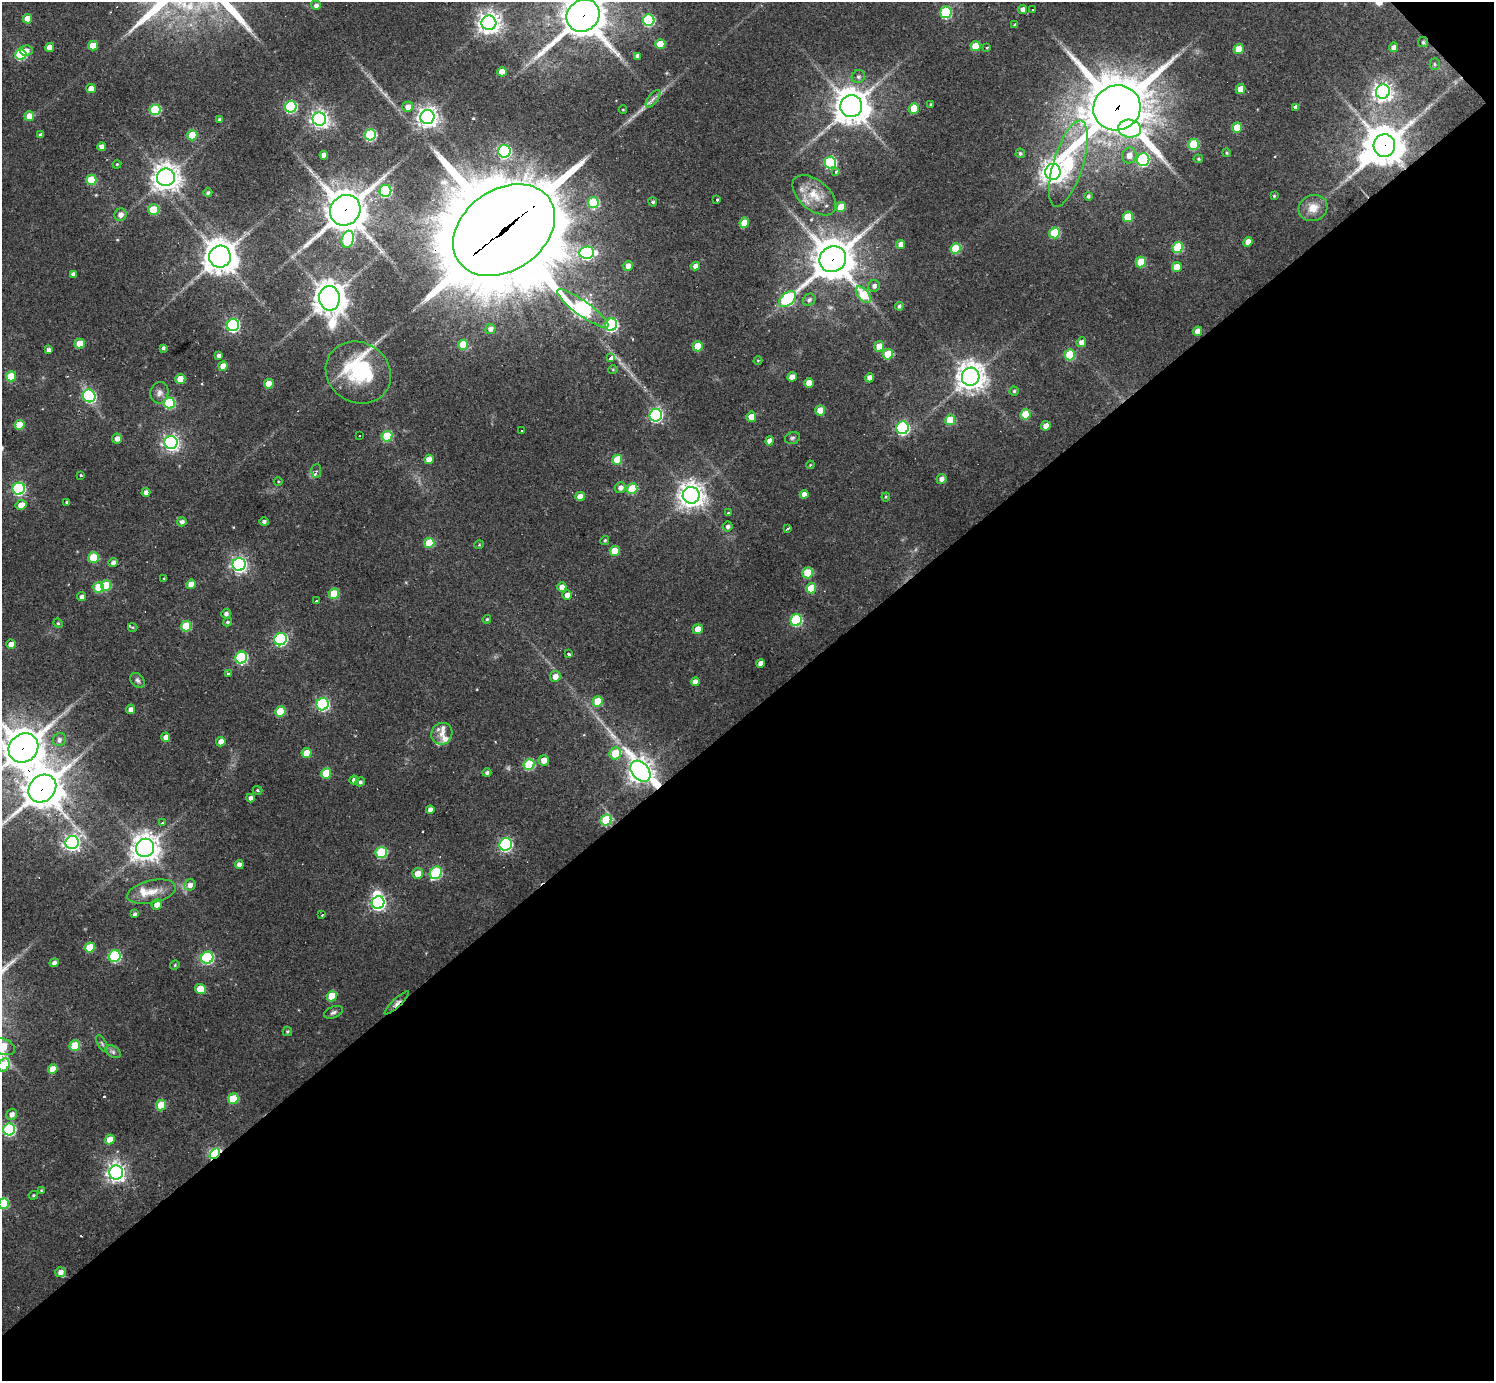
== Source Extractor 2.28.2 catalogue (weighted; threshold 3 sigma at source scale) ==
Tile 12 of 4 x 4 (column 4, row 3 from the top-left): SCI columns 4476-5967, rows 1532-2910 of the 5967 x 5965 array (HDU 1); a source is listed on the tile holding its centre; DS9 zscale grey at full resolution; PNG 1496 x 1383 px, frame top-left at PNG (2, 2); each listed source drawn as its Kron ellipse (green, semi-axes under 4 px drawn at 4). Shown black and unused: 49% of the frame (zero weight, under 2 of 3 exposures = <1% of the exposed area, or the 3 px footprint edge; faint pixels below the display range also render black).
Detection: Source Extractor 2.28.2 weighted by HDU 2 'WHT'; one run over the whole footprint, this tile lists its part. Background 0.0616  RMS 0.008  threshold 0.0358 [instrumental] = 3 sigma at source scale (4.5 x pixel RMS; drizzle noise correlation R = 1.50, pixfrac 1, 0.05/0.05 arcsec/px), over >= 5 px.
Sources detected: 283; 2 too faint to see at this stretch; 5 inside a brighter object's white glare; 4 cosmic-ray / hot-pixel residue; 1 long thin detection or spike segment (spike, bleed or trail) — neither listed nor drawn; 6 inside a brighter listed object's ellipse — not listed separately; the other 265 listed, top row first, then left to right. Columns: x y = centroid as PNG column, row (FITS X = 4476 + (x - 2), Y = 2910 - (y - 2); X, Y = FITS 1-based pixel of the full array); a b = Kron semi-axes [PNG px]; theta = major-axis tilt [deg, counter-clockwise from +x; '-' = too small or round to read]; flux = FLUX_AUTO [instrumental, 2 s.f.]
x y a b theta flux
316 5 5 4 - 2.7
1023 9 4 4 - 3.5
1033 10 3 3 - 1.6
946 12 6 5 - 76
583 16 17 15 41 2800
27 19 5 4 - 13
649 20 6 5 - 75
489 23 7 7 - 630
1015 24 3 3 - 3.7
1423 42 5 5 - 1.5
660 44 5 5 - 14
93 46 5 5 - 13
975 46 5 5 - 21
50 47 4 4 - 8.3
987 47 3 2 - 0.96
1393 47 5 4 - 3.9
1239 49 5 5 - 18
26 51 6 5 - 4.5
21 54 5 5 - 55
637 56 4 4 - 2.9
1435 64 5 5 - 1.4
502 72 5 4 - 12
858 77 7 6 - 2.2
91 89 5 4 - 8.5
1240 89 5 4 - 9.5
1383 92 7 7 - 430
653 99 10 5 53 3.1
931 104 3 2 - 0.78
851 106 11 11 - 1600
291 107 6 5 - 92
408 107 5 5 - 6.5
1296 107 4 4 - 3.2
914 108 5 5 - 23
1117 108 24 22 19 4500
155 110 5 5 - 52
623 110 4 3 - 0.6
29 116 5 5 - 9.6
427 117 7 7 - 520
220 119 3 3 - 1.4
319 119 7 6 - 340
1237 128 5 5 - 21
1130 129 11 9 -10 79
41 135 4 4 - 2.9
192 135 5 5 - 22
370 135 6 5 - 71
1193 144 5 5 - 42
1384 146 11 11 - 2100
102 147 4 4 - 5.6
504 151 6 6 - 120
1020 153 5 4 - 1.6
1227 153 4 4 - 1.1
324 155 4 4 - 5.3
1129 155 8 7 - 7
1198 159 5 4 - 0.97
1143 160 6 6 - 86
830 162 6 5 - 81
117 164 4 4 - 0.82
1068 164 45 15 73 93
836 172 4 3 - 1.9
1053 172 8 7 - 710
166 177 9 9 - 880
91 180 5 5 - 26
385 191 6 6 - 78
208 193 4 4 - 1.9
814 195 26 15 -40 17
1088 196 4 4 - 1.6
1274 196 4 3 - 0.99
717 200 3 3 - 4
653 202 4 4 - 1.6
593 203 5 5 - 55
841 207 5 5 - 18
1313 208 15 12 25 10
153 210 5 5 - 32
345 210 16 14 47 2100
121 215 6 6 - 4.8
1128 217 5 5 - 26
744 223 5 5 - 13
504 230 55 40 35 17000
1054 233 5 5 - 40
348 239 8 6 75 87
1248 242 5 4 - 7.2
901 244 4 4 - 6
1178 247 5 5 - 44
955 248 5 5 - 32
587 253 7 6 - 140
220 257 11 11 - 1300
833 259 14 12 40 2400
1141 262 5 5 - 25
628 266 5 4 - 5.4
695 266 5 4 - 4.4
1177 267 5 5 - 12
73 274 4 4 - 2.3
874 286 6 5 - 3
863 295 9 5 -50 33
329 298 12 10 -83 1200
787 299 10 6 42 86
809 300 6 5 - 2.5
899 306 4 4 - 1.8
583 308 31 7 -36 310
233 325 6 6 - 130
611 325 6 6 - 120
490 329 5 5 - 3.4
1198 331 5 4 - 7.3
1081 342 5 4 - 4.6
80 343 5 5 - 18
463 345 5 5 - 26
698 346 5 5 - 19
879 346 5 5 - 11
163 348 4 3 - 1.8
48 350 4 4 - 2.6
888 354 5 5 - 24
1070 355 5 5 - 39
219 356 4 4 - 3
611 358 4 3 - 25
758 360 4 3 - 0.67
223 366 4 4 - 8.2
613 369 5 3 - 0.82
358 372 33 30 -32 48
11 376 5 5 - 26
792 377 5 4 - 6
971 377 9 8 - 980
870 378 4 4 - 6.6
180 379 5 5 - 15
809 383 5 4 - 9.8
269 384 5 4 - 13
1014 391 4 4 - 1.5
159 393 11 9 76 4.3
89 396 6 6 - 99
169 403 5 5 - 56
820 410 5 5 - 15
1026 414 5 5 - 26
656 415 6 6 - 140
751 417 5 5 - 7.7
950 420 5 5 - 26
20 425 5 5 - 22
1046 426 5 4 - 7
903 428 6 6 - 140
522 431 3 3 - 2.1
359 435 3 2 - 1
387 436 5 5 - 35
792 438 8 5 16 1.6
117 439 5 5 - 4.5
769 441 5 4 - 6.4
171 442 6 6 - 270
429 459 5 4 - 8.9
617 460 5 5 - 27
810 465 4 3 - 0.77
316 471 7 5 86 2.3
81 475 3 3 - 2.8
942 479 5 4 - 4.4
278 482 4 3 - 0.71
620 487 5 5 - 4
19 489 6 6 - 120
632 489 5 5 - 40
146 492 4 4 - 3.7
804 494 4 4 - 4.9
691 495 8 8 - 810
580 496 5 4 - 8
886 497 4 4 - 0.85
67 502 3 3 - 1
21 505 6 5 - 8.9
728 513 4 3 - 0.85
182 522 4 4 - 3.2
264 522 5 4 - 2.1
727 526 5 5 - 2.2
788 528 4 3 - 2.3
605 540 5 4 - 1.2
429 543 5 5 - 29
479 545 5 3 - 0.69
615 551 5 5 - 19
93 558 5 5 - 36
113 563 5 4 - 3
239 564 6 6 - 250
808 573 5 5 - 29
164 578 4 2 - 0.63
191 584 5 4 - 8.3
106 585 5 5 - 28
99 587 5 5 - 24
562 587 5 4 - 7.5
811 588 5 5 - 19
334 594 5 5 - 32
567 595 5 4 - 5.3
82 597 4 4 - 2.7
316 601 3 3 - 3.6
226 614 5 4 - 2.7
487 619 4 4 - 0.98
796 620 6 5 - 74
227 622 4 4 - 1.6
58 623 5 4 - 0.97
186 626 5 5 - 34
133 627 5 3 - 0.73
698 629 5 5 - 9
281 639 6 6 - 120
11 644 5 4 - 6.3
569 654 3 3 - 6.1
241 658 6 6 - 86
760 663 4 4 - 4.6
228 674 3 3 - 7.6
555 676 5 5 - 5.6
137 680 8 6 -45 2.4
695 682 4 4 - 4.6
598 701 5 5 - 23
323 704 6 6 - 120
130 709 5 4 - 3.9
280 711 5 5 - 22
442 734 11 10 - 6.8
166 737 4 4 - 5.4
59 740 7 6 - 2.9
221 742 5 4 - 6.2
23 748 15 14 - 1900
307 753 5 5 - 17
615 753 6 5 - 21
544 760 5 5 - 7.3
529 764 6 5 - 50
640 771 12 8 -48 720
326 773 5 5 - 24
487 773 4 4 - 2.1
354 780 4 4 - 3.7
360 782 5 4 - 1.7
42 788 15 12 44 2000
257 790 5 4 - 0.97
250 798 4 4 - 3.2
430 810 4 4 - 4
606 820 6 5 - 46
162 822 3 3 - 2.8
72 843 7 6 - 260
506 844 6 6 - 140
145 848 9 9 - 880
381 853 6 5 - 58
239 865 4 4 - 4.4
418 873 5 5 - 8.5
436 873 7 5 53 61
190 885 6 5 - 4.2
152 892 25 11 13 13
378 903 6 6 - 200
157 904 5 5 - 6.1
134 914 4 4 - 1.7
322 915 3 3 - 0.9
90 947 5 5 - 21
115 956 6 5 - 81
207 958 6 6 - 89
54 963 4 4 - 3.2
175 965 5 4 - 1
200 989 5 5 - 17
332 996 5 5 - 25
397 1003 16 4 43 4.1
333 1012 10 5 22 2.3
287 1031 5 4 - 1.2
102 1043 9 4 -63 1.5
75 1045 5 5 - 27
3 1047 13 8 -18 33
113 1052 8 5 -31 2.2
4 1065 7 5 64 32
53 1069 5 4 - 9.9
233 1099 5 5 - 37
161 1105 5 5 - 23
12 1114 6 5 - 3.8
9 1129 6 5 - 94
110 1140 5 4 - 10
215 1154 6 4 44 110
116 1172 7 7 - 360
41 1190 4 3 - 0.74
33 1195 5 4 - 1
4 1203 5 5 - 41
60 1272 5 5 - 4.9
Overlapping masked pixels (flux is a lower limit): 12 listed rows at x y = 583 16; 1423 42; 1117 108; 1384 146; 345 210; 504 230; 833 259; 23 748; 640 771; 42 788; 397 1003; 215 1154
Isophote crosses this tile's border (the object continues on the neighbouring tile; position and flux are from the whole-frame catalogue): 6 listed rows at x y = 583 16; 23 748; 42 788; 3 1047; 4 1065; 4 1203